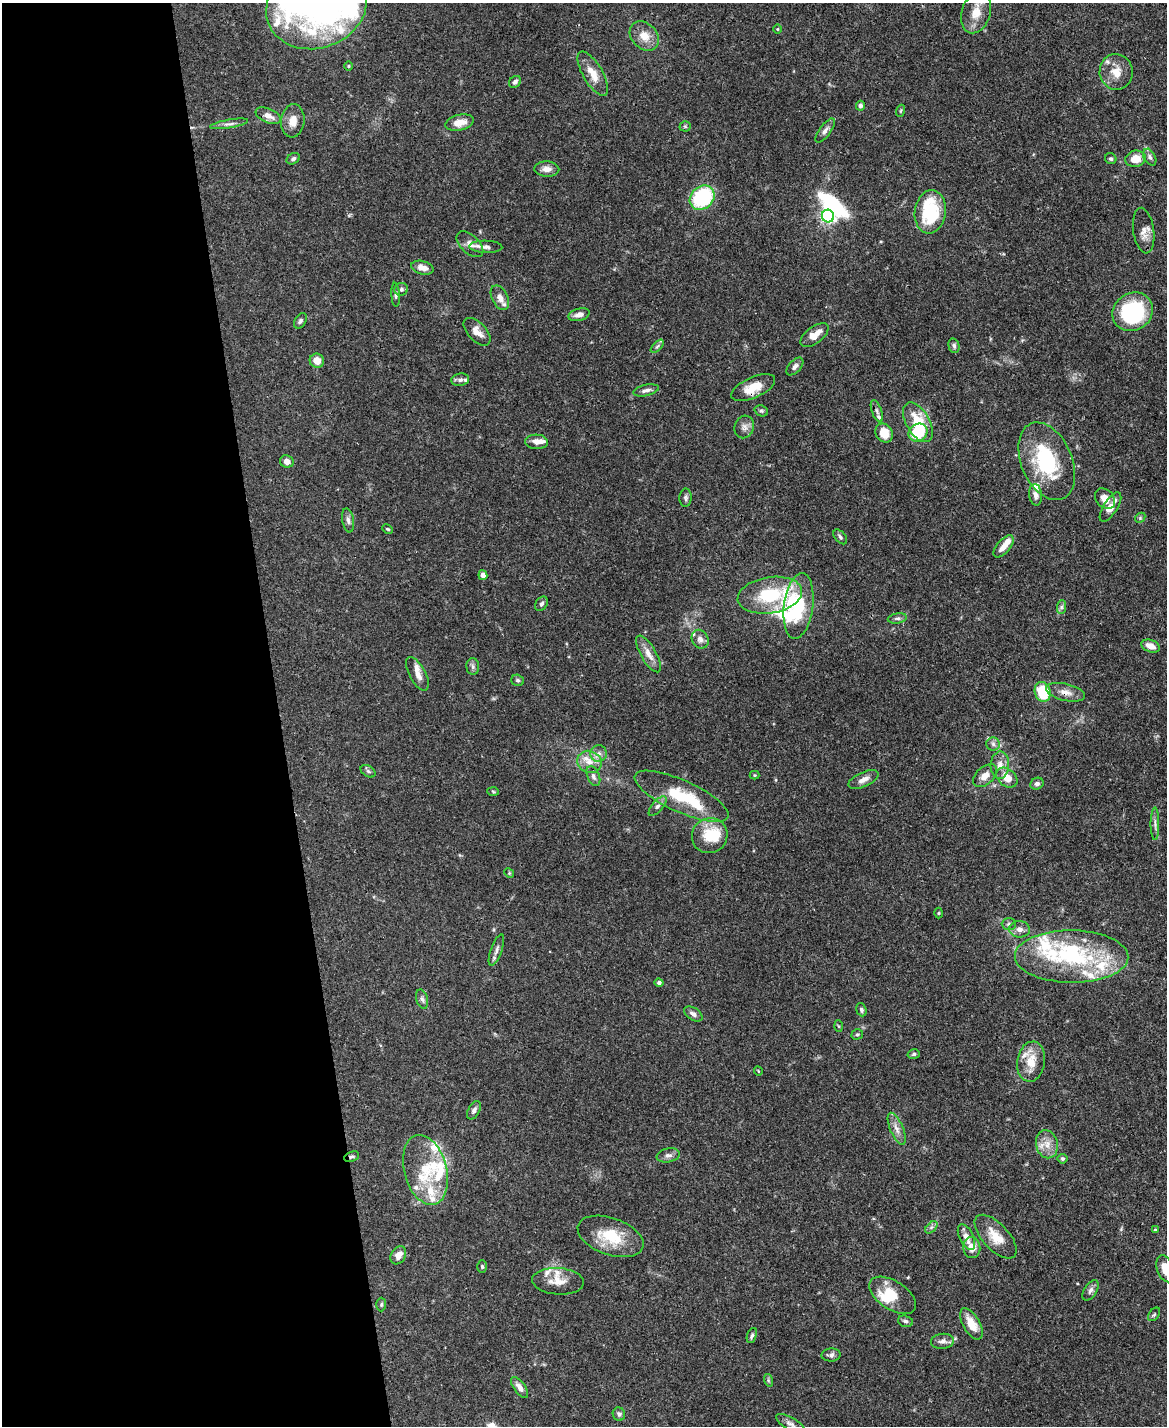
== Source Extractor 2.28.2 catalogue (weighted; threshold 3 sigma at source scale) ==
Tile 5 of 4 x 3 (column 1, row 2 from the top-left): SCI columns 3-1167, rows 1666-3089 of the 4666 x 4644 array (HDU 1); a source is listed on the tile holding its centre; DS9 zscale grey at full resolution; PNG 1169 x 1428 px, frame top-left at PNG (2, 3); each listed source drawn as its Kron ellipse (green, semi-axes under 4 px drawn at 4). Shown black and unused: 24% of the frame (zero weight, under 3 of 4 exposures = <1% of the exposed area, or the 3 px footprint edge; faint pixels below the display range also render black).
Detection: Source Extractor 2.28.2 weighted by HDU 2 'WHT'; one run over the whole footprint, this tile lists its part. Background 0.0889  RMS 0.0036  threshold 0.0163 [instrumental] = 3 sigma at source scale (4.5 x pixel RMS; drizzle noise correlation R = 1.50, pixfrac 1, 0.05/0.05 arcsec/px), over >= 5 px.
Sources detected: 171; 7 inside a brighter object's white glare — neither listed nor drawn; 28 inside a brighter listed object's ellipse — not listed separately; the other 136 listed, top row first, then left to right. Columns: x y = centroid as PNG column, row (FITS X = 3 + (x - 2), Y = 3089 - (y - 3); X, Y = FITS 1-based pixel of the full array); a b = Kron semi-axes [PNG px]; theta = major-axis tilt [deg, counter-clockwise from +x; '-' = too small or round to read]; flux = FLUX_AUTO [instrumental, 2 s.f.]
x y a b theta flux
317 6 51 42 21 110
976 12 21 14 73 5.8
777 29 5 3 - 0.33
644 36 16 12 -46 4.8
348 66 4 3 - 0.32
1116 72 18 16 -82 5.7
593 74 25 10 -60 5.3
515 82 7 5 42 1
861 106 5 4 - 0.9
900 111 6 4 70 0.45
268 116 13 7 -24 2.8
293 121 17 11 84 3.8
460 122 15 8 13 3.8
229 124 19 4 10 1.4
685 126 5 5 - 0.51
825 131 14 5 54 1.6
1150 157 9 5 -61 1
293 159 7 5 32 0.91
1111 159 6 5 - 0.69
1135 159 10 8 15 4.8
547 169 12 7 -3 2.3
702 198 13 11 41 28
930 212 22 15 82 20
828 216 6 6 - 110
1144 231 23 10 -82 3.2
470 244 16 9 -43 2.3
486 247 16 6 -2 1.8
422 268 11 6 -14 2.7
401 289 7 6 - 1.1
396 295 12 4 -87 0.87
500 298 13 8 -63 2.8
1133 312 21 18 35 34
579 315 11 6 15 2.2
300 321 8 5 59 0.86
477 332 17 9 -46 3.3
815 335 16 8 37 4.7
657 346 8 3 45 0.65
954 346 7 5 -77 0.91
317 361 7 7 - 3.3
795 366 10 6 48 1.4
460 380 9 6 8 1.1
753 388 23 10 24 6.5
646 390 13 5 13 1.6
761 411 7 5 -21 0.75
877 411 12 5 -70 1.1
918 422 22 11 -60 11
744 427 11 9 67 2
884 433 10 8 -57 5.7
918 433 10 8 31 17
536 442 11 7 -3 2.3
287 461 7 6 - 1.9
1047 461 41 25 -67 28
1036 495 11 6 -84 1.9
686 498 9 6 87 0.91
1105 499 11 8 -48 3.5
1110 507 17 7 57 4.5
1140 518 6 4 47 0.5
348 520 12 5 -81 1.3
388 529 5 3 - 0.43
840 537 8 5 -50 0.85
1004 546 13 6 49 3.1
483 575 5 4 - 2.1
770 595 32 18 9 19
541 604 8 5 58 0.93
799 606 33 14 82 20
1061 607 7 4 89 0.79
897 618 9 5 9 0.99
700 639 10 8 -59 1.8
1151 646 9 6 -22 3.4
648 654 21 7 -60 3.6
473 667 8 6 -89 1
417 674 18 8 -62 3
518 680 6 5 - 0.65
1043 692 10 7 -72 14
1066 692 20 8 -13 3.2
993 744 7 6 - 1.2
599 754 8 8 - 1.8
589 762 12 11 - 3.7
1000 765 13 9 88 3.2
368 771 8 5 -31 0.85
754 775 5 4 - 0.42
593 776 10 6 -67 1.4
985 776 14 8 41 2.9
1007 778 12 8 -39 4.9
863 779 16 7 23 2.4
1037 784 7 5 26 1.1
493 791 6 4 -4 0.46
681 796 51 16 -25 19
658 806 12 5 49 1.3
1155 824 16 4 90 1.4
710 836 18 17 - 11
509 873 5 4 - 0.42
939 913 5 3 - 0.36
1009 924 7 6 - 0.95
1019 929 10 8 -9 2.1
496 950 16 5 70 1.6
1072 957 57 26 -1 37
659 983 4 4 - 1.1
422 999 10 5 -73 1
861 1010 7 5 -70 0.76
693 1014 10 6 -32 1.5
839 1026 5 4 - 0.37
857 1034 6 5 - 0.61
914 1054 6 4 16 0.72
1031 1062 20 14 80 7
758 1071 4 3 - 0.25
474 1110 10 5 61 1.2
897 1129 17 6 -67 2.5
1047 1144 14 11 -79 3.8
668 1155 12 7 10 1.5
352 1157 8 4 21 0.78
1063 1159 5 5 - 0.6
425 1170 36 21 -75 16
931 1227 7 4 45 0.84
1155 1230 4 3 - 0.51
611 1236 34 18 -19 14
966 1237 14 7 -65 2.9
996 1237 27 13 -47 6.9
972 1247 10 8 -85 3.5
398 1255 10 7 59 2.7
482 1267 6 5 - 0.58
1165 1269 14 8 -71 4.4
558 1281 26 13 -4 5.6
1090 1290 11 6 58 1.3
893 1295 26 14 -33 8.8
381 1305 7 5 88 0.61
1154 1314 7 5 53 0.64
905 1321 7 5 -17 0.83
971 1324 17 8 -60 5.9
752 1335 8 4 69 0.8
943 1341 11 7 5 1.7
831 1355 9 6 2 1.1
768 1380 6 4 -72 0.55
520 1387 12 5 -55 2.1
619 1414 6 6 - 0.92
791 1424 16 6 -30 1.6
Overlapping masked pixels (flux is a lower limit): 3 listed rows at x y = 753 388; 1066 692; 352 1157
Isophote crosses this tile's border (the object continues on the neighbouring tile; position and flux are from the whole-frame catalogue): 3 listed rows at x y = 317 6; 1165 1269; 791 1424